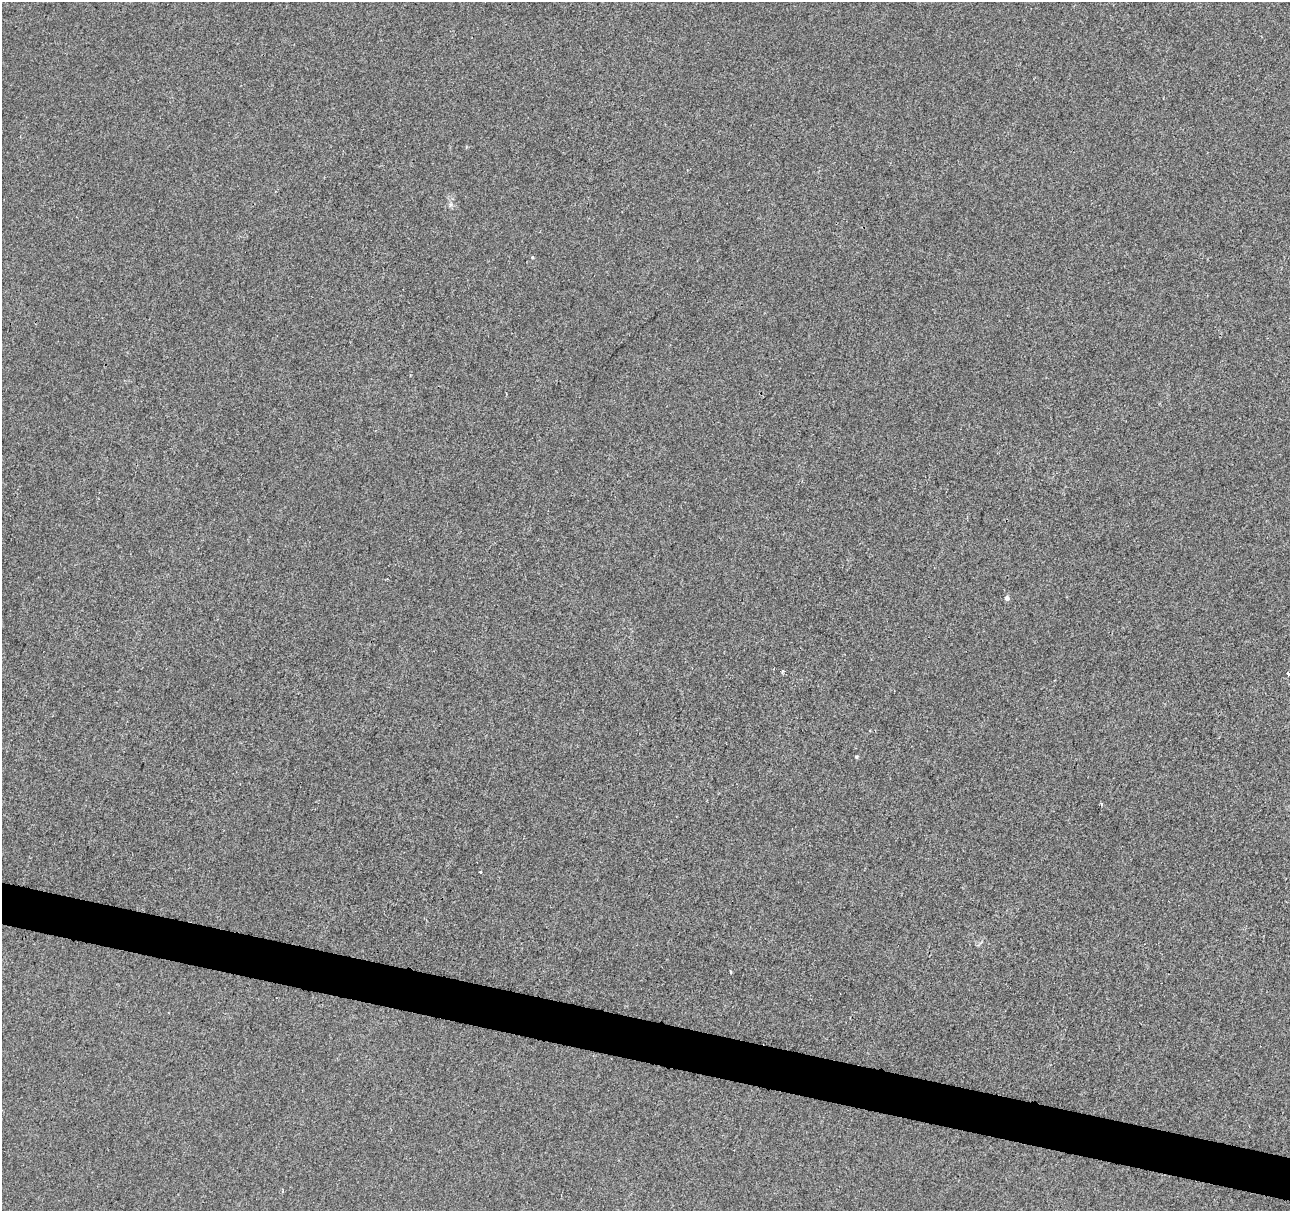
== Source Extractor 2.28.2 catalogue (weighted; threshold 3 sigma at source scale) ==
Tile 6 of 4 x 4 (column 2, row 2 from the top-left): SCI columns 1289-2576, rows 2645-3853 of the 5178 x 5357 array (HDU 1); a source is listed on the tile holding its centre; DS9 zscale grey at full resolution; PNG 1292 x 1213 px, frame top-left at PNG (2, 2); no overlay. Shown black and unused: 3% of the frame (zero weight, under 2 of 3 exposures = <1% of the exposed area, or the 3 px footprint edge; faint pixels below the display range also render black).
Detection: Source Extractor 2.28.2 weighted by HDU 2 'WHT'; one run over the whole footprint, this tile lists its part. Background 0.00104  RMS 0.0048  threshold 0.0217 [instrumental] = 3 sigma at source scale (4.5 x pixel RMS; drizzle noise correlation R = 1.50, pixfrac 1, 0.0396/0.0396 arcsec/px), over >= 5 px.
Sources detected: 8; all 8 listed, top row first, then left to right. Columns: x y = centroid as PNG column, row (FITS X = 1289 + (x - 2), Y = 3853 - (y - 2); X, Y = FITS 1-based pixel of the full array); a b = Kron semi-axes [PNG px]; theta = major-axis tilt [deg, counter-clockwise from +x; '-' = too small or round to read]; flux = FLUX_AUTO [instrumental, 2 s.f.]
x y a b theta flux
532 257 4 3 - 0.4
1007 598 6 5 - 1.6
783 671 4 3 - 0.78
1288 673 3 3 - 1.7
857 757 5 4 - 0.61
1102 804 5 3 - 0.47
480 872 3 3 - 2.1
731 972 3 2 - 0.63
Isophote crosses this tile's border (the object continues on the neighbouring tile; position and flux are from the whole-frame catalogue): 1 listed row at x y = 1288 673